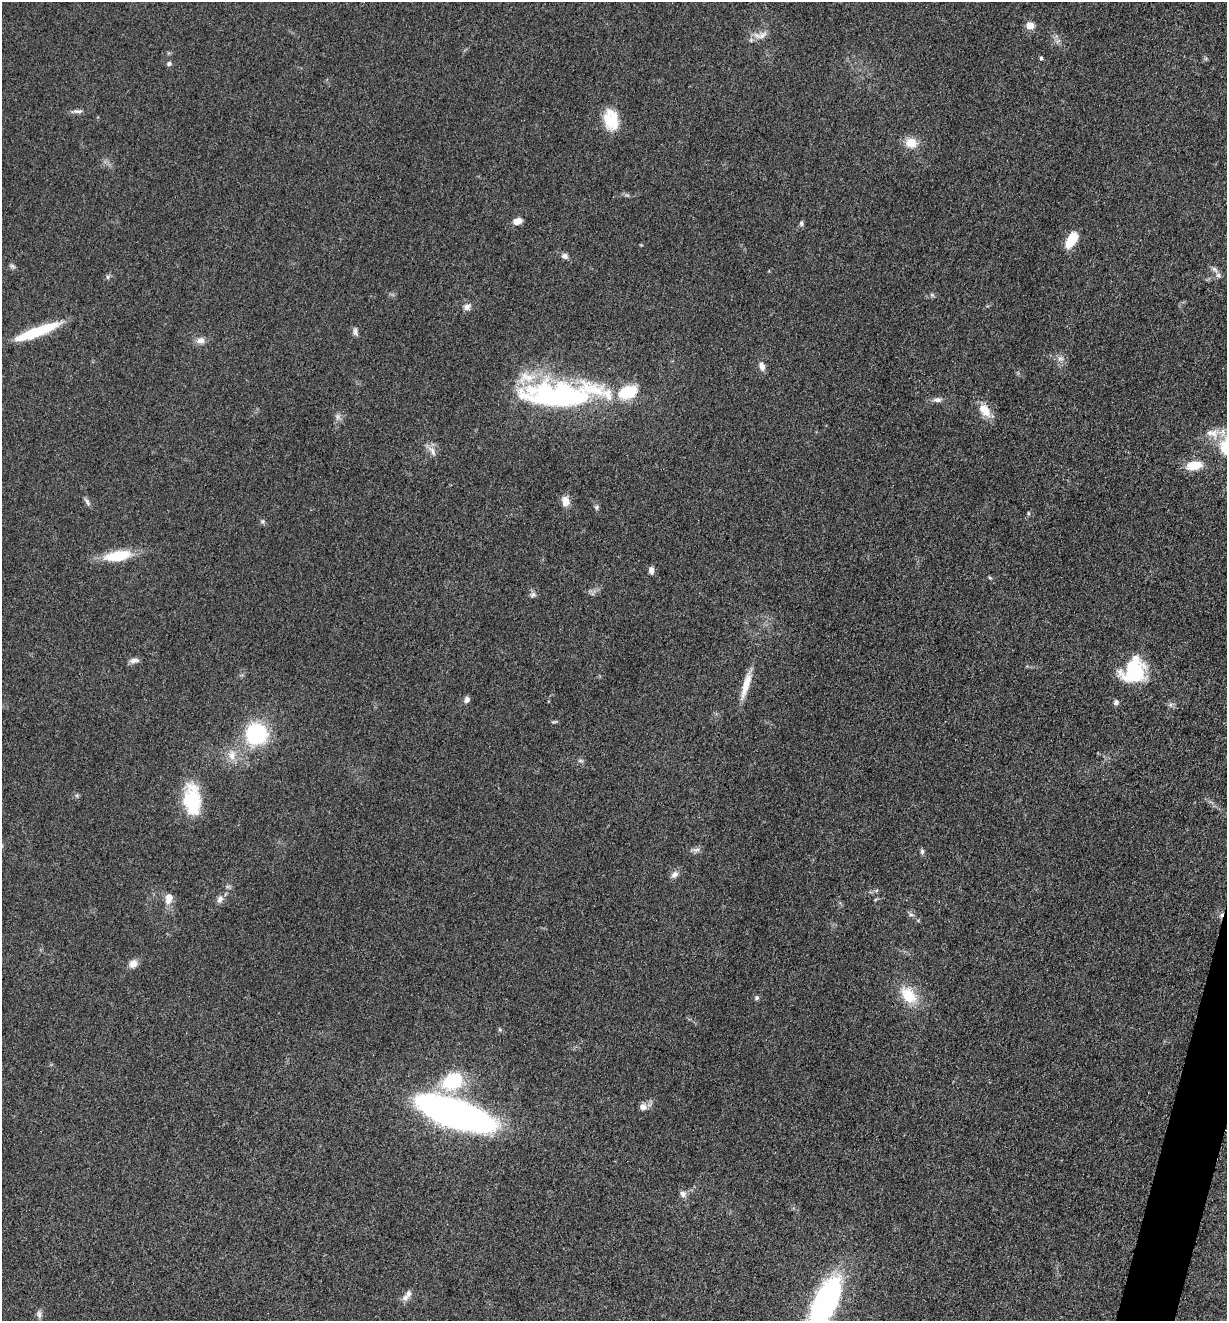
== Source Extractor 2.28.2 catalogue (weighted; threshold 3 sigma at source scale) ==
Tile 6 of 4 x 4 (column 2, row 2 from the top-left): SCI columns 1489-2713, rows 2649-3967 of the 5304 x 5292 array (HDU 1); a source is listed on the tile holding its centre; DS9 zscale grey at full resolution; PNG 1229 x 1323 px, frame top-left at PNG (2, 2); no overlay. Shown black and unused: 1% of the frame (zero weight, under 3 of 5 exposures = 1% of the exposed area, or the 3 px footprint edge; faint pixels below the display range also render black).
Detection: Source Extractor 2.28.2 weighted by HDU 2 'WHT'; one run over the whole footprint, this tile lists its part. Background 0.0509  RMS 0.0056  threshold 0.0251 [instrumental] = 3 sigma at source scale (4.5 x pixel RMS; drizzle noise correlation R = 1.50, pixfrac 1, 0.05/0.05 arcsec/px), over >= 5 px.
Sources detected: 69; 1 cosmic-ray / hot-pixel residue — not listed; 5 inside a brighter listed object's ellipse — not listed separately; the other 63 listed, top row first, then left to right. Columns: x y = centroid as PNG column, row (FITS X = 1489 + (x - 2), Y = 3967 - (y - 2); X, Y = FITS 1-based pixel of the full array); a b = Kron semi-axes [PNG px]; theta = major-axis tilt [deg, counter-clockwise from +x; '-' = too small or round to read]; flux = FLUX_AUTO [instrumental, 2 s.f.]
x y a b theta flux
1030 26 10 8 -1 4.1
762 35 17 7 32 4.1
1041 58 5 4 - 0.92
169 63 6 5 - 1.2
78 111 15 5 2 2.1
611 120 26 17 -79 16
911 143 13 11 -13 8.1
517 221 9 7 19 4.4
801 223 7 5 -90 1.1
1072 239 19 9 58 12
565 256 9 7 -29 2.1
12 266 8 5 -28 1.2
1218 275 8 7 - 2.1
108 277 6 4 -90 0.94
467 307 10 9 - 2.6
37 332 47 9 20 29
355 332 11 6 -84 1.8
200 340 11 8 3 3.6
1060 358 9 6 -5 2.1
762 366 11 7 -68 3
559 395 101 30 0 120
937 400 11 5 0 2.3
985 410 17 10 -51 8.6
337 417 7 5 -90 1.5
1214 433 19 9 -74 6.1
432 451 14 6 -60 3.3
1194 465 16 9 8 11
87 501 12 5 -56 1.6
565 501 11 8 -80 5.3
596 507 7 5 -90 1.2
1028 513 6 3 -72 0.58
262 521 7 5 21 1
118 556 30 11 9 20
651 571 9 6 89 2.3
990 578 6 4 -20 0.63
533 595 9 6 26 1.6
134 660 14 6 8 2.4
1134 671 24 21 29 36
746 685 35 8 73 9.5
467 700 9 6 65 1.9
1116 702 7 6 - 1.6
554 722 9 3 5 0.81
256 734 17 17 - 53
232 755 15 10 -88 6
580 761 8 4 -8 1
192 800 37 19 -85 29
696 850 12 4 0 1.8
922 852 7 5 -89 1.3
674 874 11 8 33 2.7
169 898 14 9 80 5.6
220 899 11 8 62 2.5
911 914 9 5 -21 1.4
133 964 10 8 47 4.2
908 996 20 13 -53 17
756 998 6 5 - 1
500 1030 6 4 -19 0.75
453 1081 23 17 34 32
643 1107 9 8 - 3.1
454 1113 60 19 -19 330
683 1194 9 7 -47 2.4
405 1298 9 8 - 2.6
825 1303 43 16 64 170
39 1314 12 6 -84 1.9
Isophote crosses this tile's border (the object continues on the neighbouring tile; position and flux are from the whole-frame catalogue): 1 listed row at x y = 825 1303